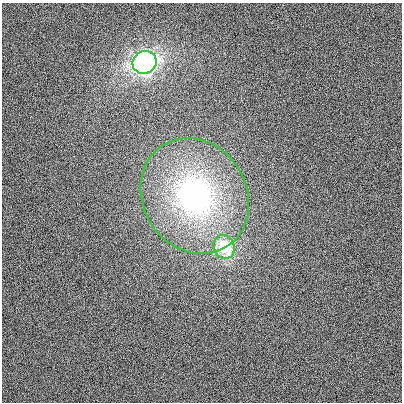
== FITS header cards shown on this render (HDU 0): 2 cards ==
NAXIS1  =                  400
NAXIS2  =                  400

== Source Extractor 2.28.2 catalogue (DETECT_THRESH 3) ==
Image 400 x 400 px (HDU 0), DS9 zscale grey, 1 PNG px = 1 image px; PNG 404 x 404 px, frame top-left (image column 1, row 400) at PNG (2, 3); each listed source drawn as its Kron ellipse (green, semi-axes under 4 px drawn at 4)
Background 122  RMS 1200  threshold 3720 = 3 sigma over >= 5 px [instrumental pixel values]
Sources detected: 3; all 3 listed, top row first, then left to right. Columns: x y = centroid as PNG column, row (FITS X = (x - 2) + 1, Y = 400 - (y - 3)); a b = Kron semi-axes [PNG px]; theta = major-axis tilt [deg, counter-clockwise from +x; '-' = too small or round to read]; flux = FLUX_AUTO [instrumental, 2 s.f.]
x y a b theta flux
145 62 12 11 - 2.4e+07
195 196 60 52 -58 2.0e+07
224 247 12 10 -69 4.8e+06